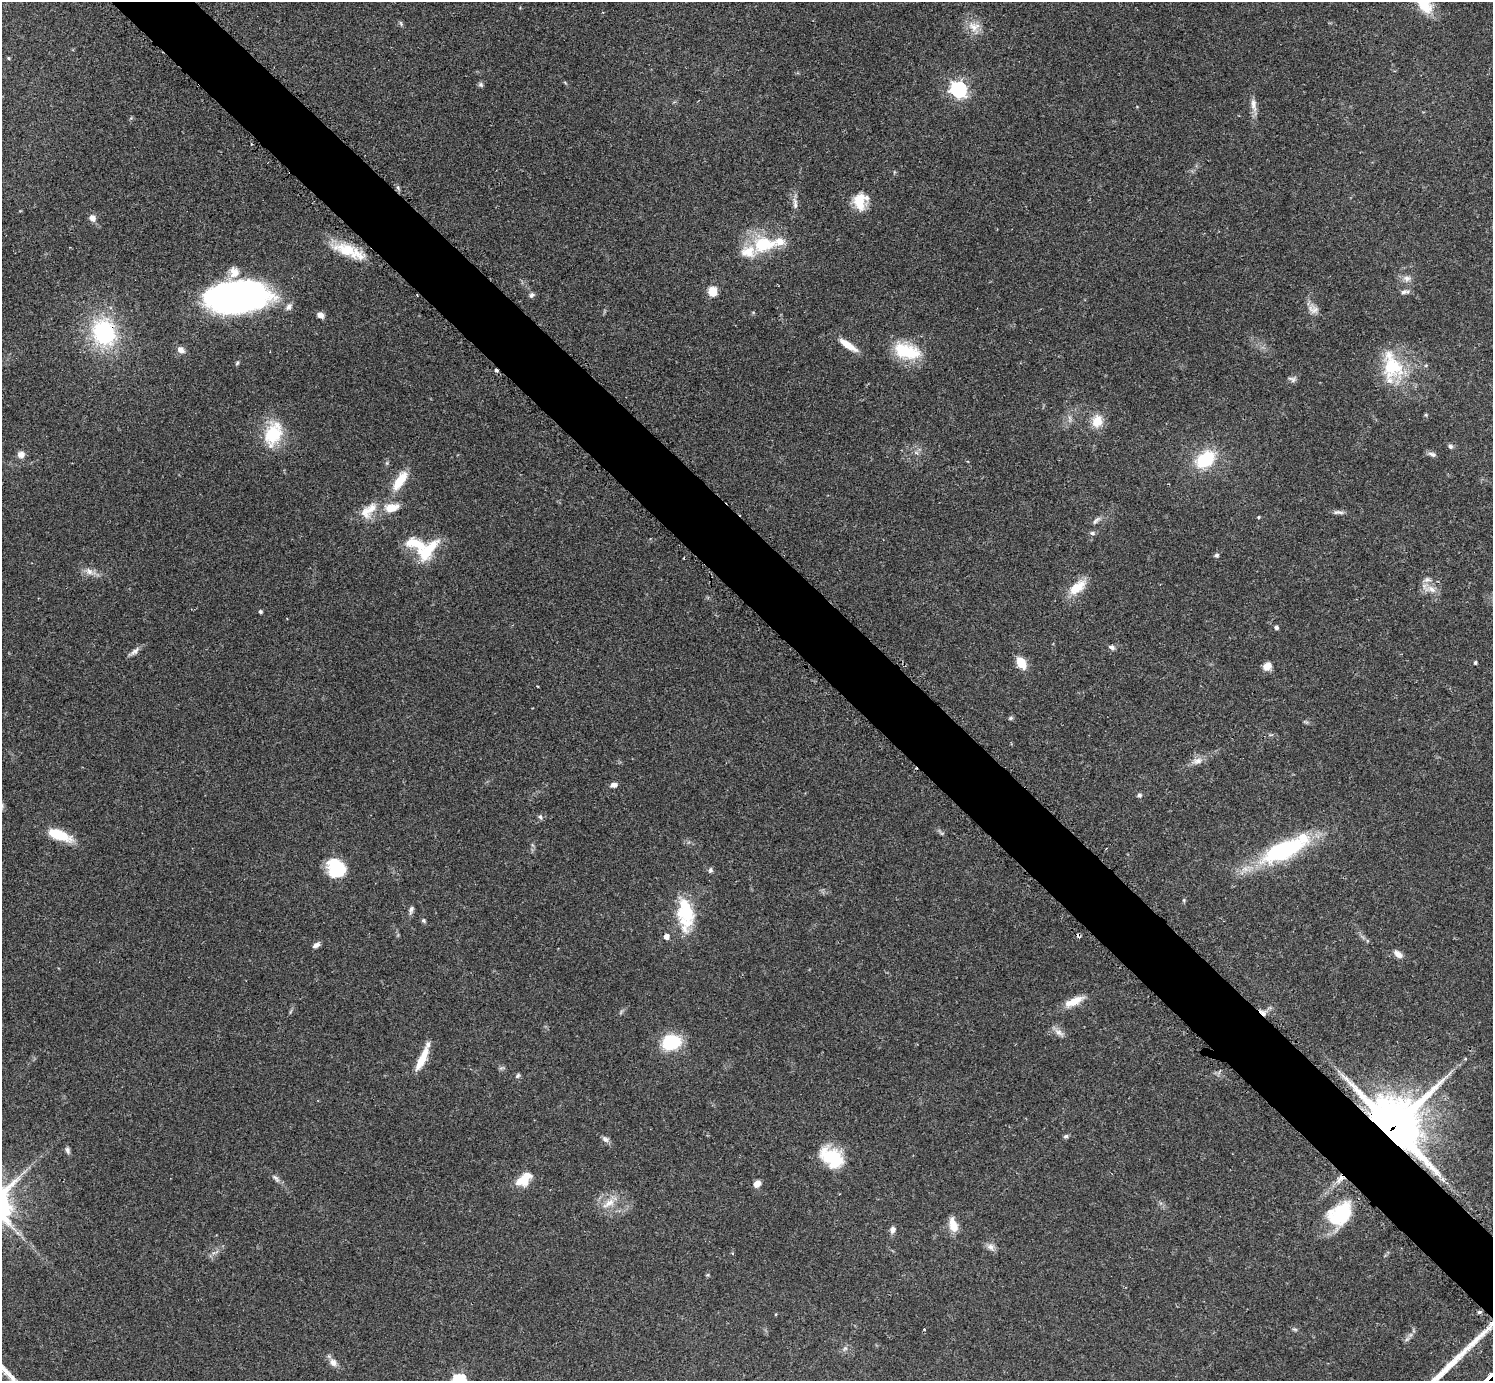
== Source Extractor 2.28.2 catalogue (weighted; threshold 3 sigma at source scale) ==
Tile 6 of 4 x 4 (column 2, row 2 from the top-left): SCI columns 1519-3009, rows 2948-4326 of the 6041 x 6040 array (HDU 1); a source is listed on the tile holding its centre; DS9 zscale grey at full resolution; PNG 1495 x 1383 px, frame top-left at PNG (2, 2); no overlay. Shown black and unused: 5% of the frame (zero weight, under 2 of 3 exposures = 2% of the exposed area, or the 3 px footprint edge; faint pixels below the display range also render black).
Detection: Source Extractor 2.28.2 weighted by HDU 2 'WHT'; one run over the whole footprint, this tile lists its part. Background 0.0786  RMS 0.0055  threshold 0.0247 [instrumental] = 3 sigma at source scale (4.5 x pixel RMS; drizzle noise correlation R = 1.50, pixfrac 1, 0.05/0.05 arcsec/px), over >= 5 px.
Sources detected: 117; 3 inside a brighter object's white glare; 4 cosmic-ray / hot-pixel residue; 1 long thin detection or spike segment (spike, bleed or trail) — not listed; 7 inside a brighter listed object's ellipse — not listed separately; the other 102 listed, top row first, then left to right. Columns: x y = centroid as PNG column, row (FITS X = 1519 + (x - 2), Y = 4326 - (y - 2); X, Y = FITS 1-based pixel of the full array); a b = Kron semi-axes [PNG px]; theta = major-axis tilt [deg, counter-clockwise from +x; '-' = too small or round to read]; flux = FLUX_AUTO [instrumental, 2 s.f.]
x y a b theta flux
1423 2 35 15 -58 19
401 23 8 4 -70 0.92
973 27 16 11 -35 6.3
8 58 4 4 - 0.54
481 85 7 6 - 1.2
958 89 7 6 - 170
1254 105 20 7 -82 4.2
398 188 6 4 -72 1.1
859 201 20 14 -86 12
795 204 16 6 -86 2.9
92 218 8 7 - 2.9
764 244 34 21 9 26
347 250 38 15 -14 18
1407 278 11 9 2 3.1
712 291 10 9 - 7
1404 292 10 6 21 1.9
532 295 7 6 - 1.4
235 298 49 29 5 190
289 306 10 7 57 2.4
1313 309 15 11 -21 3.9
753 312 5 3 - 0.51
321 315 7 6 - 2.8
104 332 28 23 -69 57
848 345 23 7 -33 8.4
181 350 8 6 -36 3.5
907 351 34 19 -16 24
237 363 5 4 - 0.76
1426 365 6 3 19 0.65
1392 367 41 25 -81 33
496 371 4 3 - 4.2
1292 379 11 6 -13 1.6
1426 415 5 4 - 0.76
1070 419 12 3 -80 1.5
1097 421 16 13 75 9
273 434 30 19 72 26
1450 446 7 6 - 1.2
916 453 7 4 -44 1.2
21 454 8 7 - 3.4
1432 454 12 5 -16 1.8
1205 459 22 14 37 28
400 481 28 10 56 13
391 508 19 11 12 9.2
369 510 30 14 43 11
1338 512 15 5 -3 2
1258 517 4 4 - 0.61
1096 520 14 5 45 2
1092 533 7 5 -26 1.1
415 543 43 18 -31 18
1216 555 5 5 - 1.4
89 571 13 8 -41 3.7
1427 579 10 7 1 2.4
1077 587 26 13 38 11
1432 589 18 9 -11 5.1
260 612 4 4 - 1.1
1276 627 4 4 - 1.7
1112 647 7 5 -24 1.9
134 652 18 6 35 2.6
1021 663 13 9 -60 8.8
1475 663 4 4 - 0.93
1267 666 11 9 45 4.1
1011 718 6 5 - 0.87
1197 761 16 9 14 4.1
614 785 8 5 12 2.5
1139 795 6 5 - 1.3
540 817 8 5 -42 1.3
60 835 32 12 -21 14
1283 850 49 18 23 70
335 865 20 16 69 21
710 870 7 6 - 1.2
1184 900 5 4 - 0.69
411 909 11 6 71 1.8
685 911 40 19 -85 28
424 921 6 5 - 0.94
666 936 5 5 - 3.6
316 945 9 5 30 2.3
1398 954 11 7 -37 3.4
1074 1001 27 9 25 8.1
1059 1032 15 7 -37 3.3
671 1042 20 15 16 26
422 1059 29 8 65 11
501 1068 9 3 5 0.84
518 1076 7 5 51 0.98
1393 1127 20 17 -50 2700
1066 1136 7 4 11 1.1
605 1139 10 7 -35 1.9
67 1150 8 5 -72 1.6
831 1157 28 18 -21 23
276 1178 13 5 -49 2
524 1181 18 12 7 8.8
757 1184 8 6 42 3.7
609 1203 22 9 35 6.6
1340 1214 32 21 39 31
953 1225 19 10 -73 7
893 1230 8 6 71 2.5
991 1247 11 9 -34 2.9
732 1253 4 3 - 0.58
1479 1312 5 4 - 1
924 1329 3 3 - 0.56
1295 1329 7 4 -19 0.95
845 1348 6 5 - 1.2
333 1362 11 9 -46 3.5
459 1380 6 6 - 72
Overlapping masked pixels (flux is a lower limit): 3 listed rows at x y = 104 332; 496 371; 1393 1127
Isophote crosses this tile's border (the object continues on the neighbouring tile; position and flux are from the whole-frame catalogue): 2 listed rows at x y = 1423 2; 459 1380